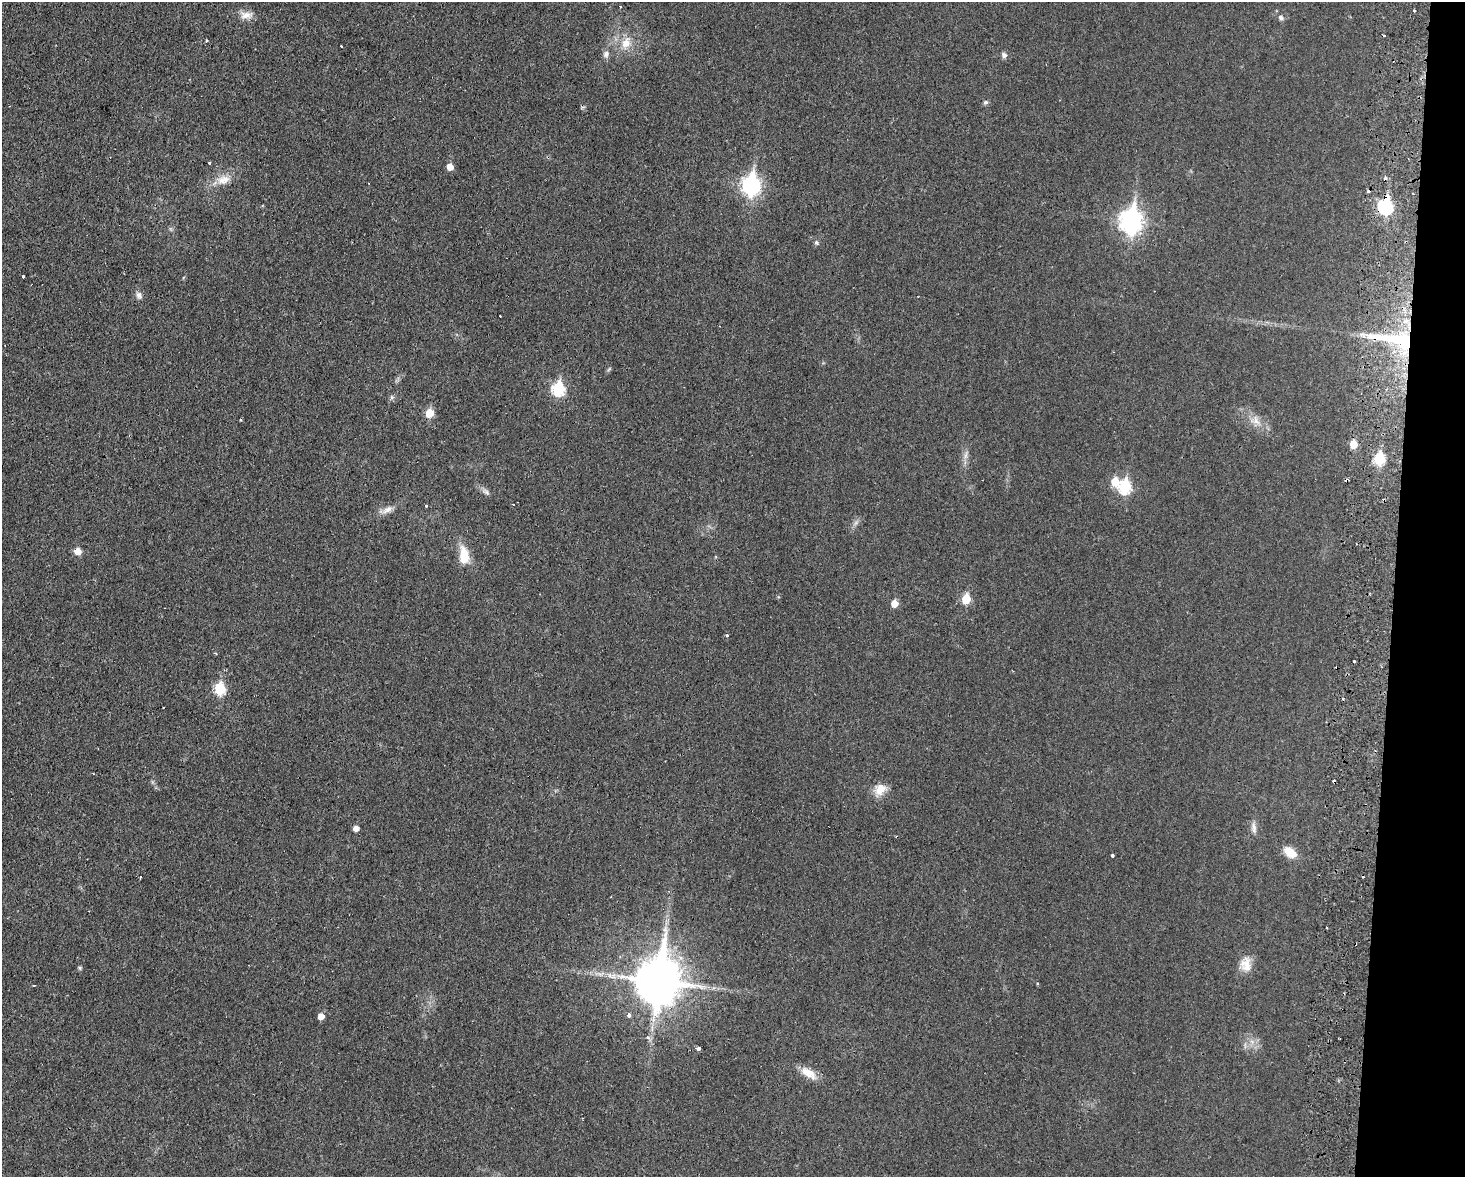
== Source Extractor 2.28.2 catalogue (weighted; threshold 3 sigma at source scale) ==
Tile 6 of 3 x 4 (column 3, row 2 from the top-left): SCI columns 3097-4559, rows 2365-3539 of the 4845 x 4726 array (HDU 1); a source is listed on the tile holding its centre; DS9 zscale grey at full resolution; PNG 1467 x 1179 px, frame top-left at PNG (2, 2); no overlay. Shown black and unused: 5% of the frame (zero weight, under 2 of 3 exposures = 3% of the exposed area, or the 3 px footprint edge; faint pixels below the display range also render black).
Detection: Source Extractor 2.28.2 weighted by HDU 2 'WHT'; one run over the whole footprint, this tile lists its part. Background 0.0351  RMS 0.0056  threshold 0.025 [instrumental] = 3 sigma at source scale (4.5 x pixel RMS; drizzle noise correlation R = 1.50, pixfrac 1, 0.05/0.05 arcsec/px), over >= 5 px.
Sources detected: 72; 1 too faint to see at this stretch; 14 cosmic-ray / hot-pixel residue — not listed; the other 57 listed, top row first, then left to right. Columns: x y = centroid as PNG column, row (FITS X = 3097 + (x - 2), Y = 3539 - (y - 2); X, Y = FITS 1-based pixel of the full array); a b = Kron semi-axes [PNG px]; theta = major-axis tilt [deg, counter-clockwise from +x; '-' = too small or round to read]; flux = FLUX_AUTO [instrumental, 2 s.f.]
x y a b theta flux
620 7 3 2 - 0.45
1414 10 3 3 - 1.1
246 15 18 9 6 4.9
1281 17 8 6 -47 1.5
206 41 3 3 - 2.6
626 43 16 12 62 8.4
606 54 9 7 67 2.4
1004 55 8 6 -67 1.7
986 102 7 5 14 1.1
209 163 3 3 - 0.97
450 167 5 5 - 5.4
223 180 19 12 22 7
751 185 9 7 85 200
1385 206 8 7 - 84
1131 221 10 8 82 330
816 242 6 6 - 1.1
23 277 3 3 - 1.5
139 295 11 7 -64 2.3
1395 339 57 12 -9 42
609 369 7 4 38 0.72
558 389 7 6 - 52
392 397 7 5 -47 1.1
429 413 6 5 - 13
1256 421 16 11 -54 5.9
1353 444 6 5 - 9.6
966 455 11 4 79 2.1
1379 459 7 6 - 36
1115 482 8 7 - 10
1125 487 8 6 82 50
487 492 8 6 -68 1.5
426 506 3 3 - 1.5
387 510 17 8 30 4.1
78 551 6 6 - 6.2
464 555 22 11 -85 12
966 599 6 5 - 16
894 603 6 5 - 7.1
727 635 3 3 - 1.4
215 653 4 3 - 0.71
1354 661 3 3 - 0.86
220 689 7 6 - 38
880 789 17 13 54 7.2
1253 827 15 6 -83 2.8
356 828 5 5 - 3.7
1290 852 12 8 -37 10
1112 856 3 3 - 3.8
140 877 3 2 - 0.64
1246 965 20 14 -87 7.4
80 968 5 4 - 0.8
658 981 16 13 83 2200
1037 983 4 3 - 0.48
34 985 3 2 - 0.44
629 1015 4 3 - 3.7
321 1016 5 5 - 4.3
648 1037 6 5 - 1.2
1252 1042 7 5 -46 1.9
698 1049 4 3 - 3.9
808 1073 21 10 -35 7.9
Overlapping masked pixels (flux is a lower limit): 2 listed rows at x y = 1385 206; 1395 339